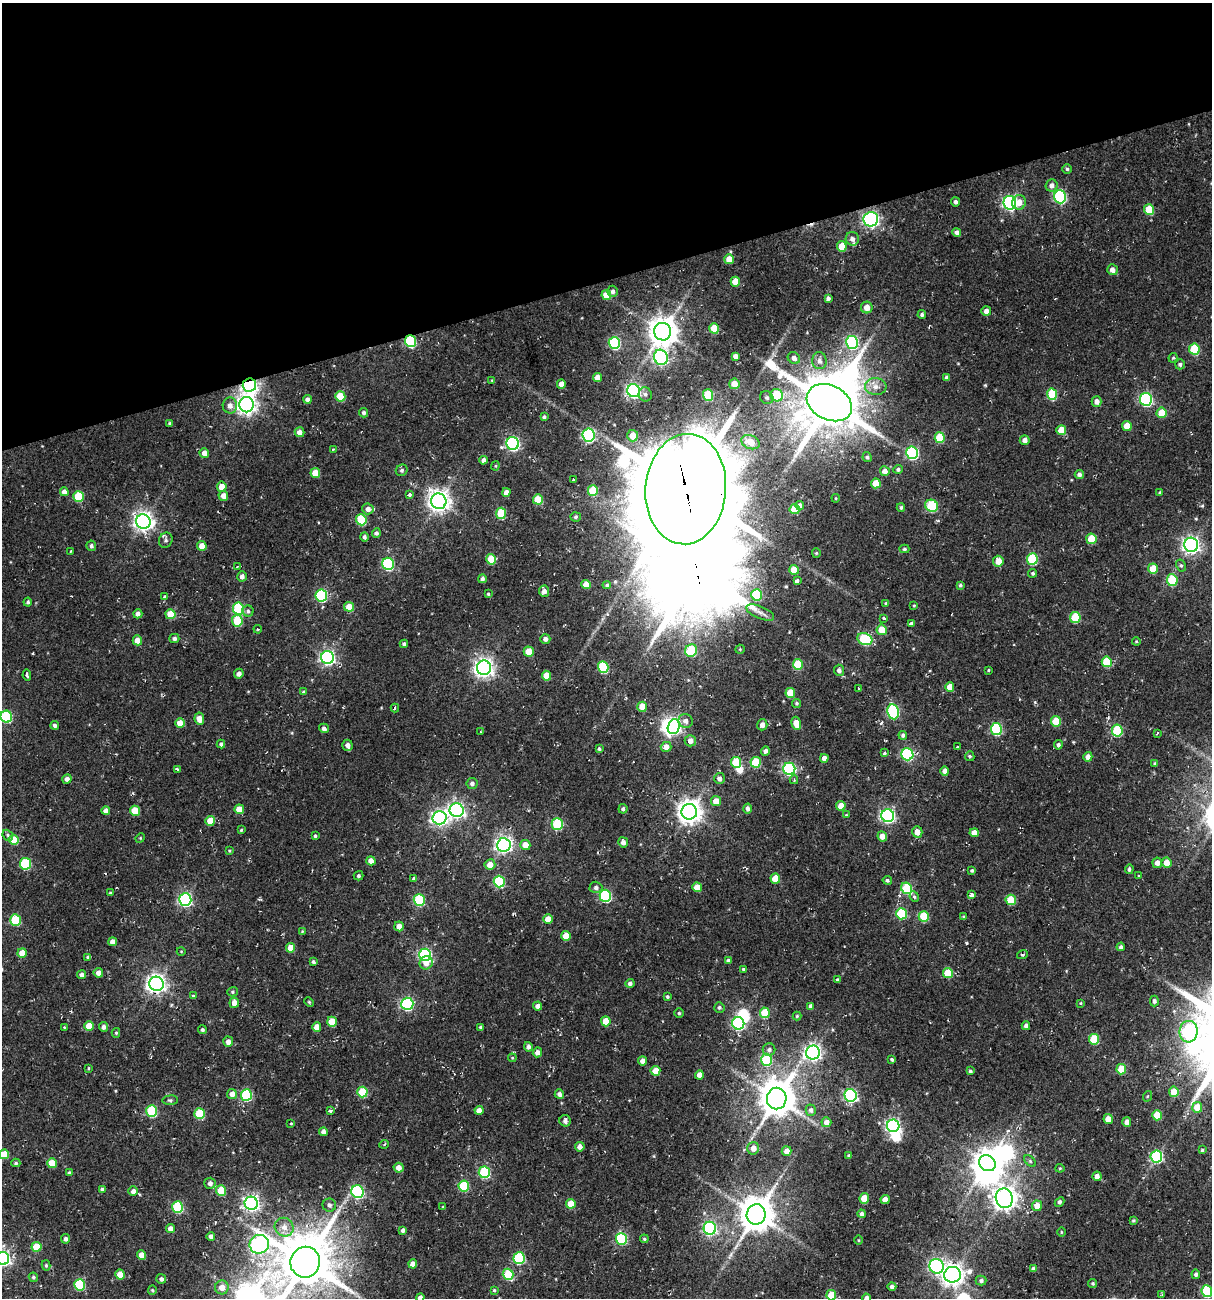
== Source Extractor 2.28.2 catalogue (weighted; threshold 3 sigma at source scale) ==
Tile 3 of 4 x 4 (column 3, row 1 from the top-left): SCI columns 3079-4288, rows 3964-5259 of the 5595 x 6465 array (HDU 1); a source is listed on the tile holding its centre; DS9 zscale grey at full resolution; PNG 1214 x 1300 px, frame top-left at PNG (2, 3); each listed source drawn as its Kron ellipse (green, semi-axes under 4 px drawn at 4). Shown black and unused: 21% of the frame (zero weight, under 2 of 3 exposures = <1% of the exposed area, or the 3 px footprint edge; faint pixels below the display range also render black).
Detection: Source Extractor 2.28.2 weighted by HDU 2 'WHT'; one run over the whole footprint, this tile lists its part. Background 0.0392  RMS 0.0067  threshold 0.0302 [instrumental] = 3 sigma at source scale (4.5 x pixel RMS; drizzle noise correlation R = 1.50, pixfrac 1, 0.0396/0.0396 arcsec/px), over >= 5 px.
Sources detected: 440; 9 inside a brighter object's white glare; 5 cosmic-ray / hot-pixel residue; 1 long thin detection or spike segment (spike, bleed or trail) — neither listed nor drawn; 2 inside a brighter listed object's ellipse — not listed separately; the other 423 listed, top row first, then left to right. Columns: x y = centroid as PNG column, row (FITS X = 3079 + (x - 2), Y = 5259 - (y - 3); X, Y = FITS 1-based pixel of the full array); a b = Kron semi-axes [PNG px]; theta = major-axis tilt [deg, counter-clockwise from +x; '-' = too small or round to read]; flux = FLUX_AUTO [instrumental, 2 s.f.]
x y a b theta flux
1067 169 4 4 - 1.1
1052 185 6 6 - 3.3
1060 197 6 6 - 89
956 202 4 4 - 1.9
1019 202 7 6 - 5.5
1010 203 7 6 - 160
1149 210 5 5 - 21
871 219 7 7 - 170
957 232 4 4 - 2.3
852 239 7 6 - 2.8
842 246 5 5 - 12
729 259 5 4 - 9.6
1112 270 5 5 - 3.9
735 282 5 4 - 8.8
613 291 5 5 - 2.1
606 295 5 5 - 9.8
828 298 4 4 - 2
867 307 6 5 - 6.3
986 311 5 5 - 3.3
922 314 4 4 - 1.4
714 328 5 5 - 15
663 332 9 8 - 940
410 341 6 5 - 57
852 342 6 6 - 70
614 343 6 5 - 56
1194 349 6 5 - 31
735 356 4 4 - 3
661 357 8 6 -67 150
794 358 6 5 - 2.8
1173 358 5 4 - 0.89
819 361 8 7 - 3.4
1180 364 5 5 - 1.4
597 377 4 4 - 5.4
947 378 4 4 - 1.6
492 380 4 3 - 0.5
561 384 5 4 - 3.4
734 384 5 5 - 8.2
249 385 7 6 - 190
876 387 11 8 -5 5
634 391 6 6 - 140
645 394 7 6 - 2
1052 394 6 5 - 29
708 395 5 5 - 30
777 395 6 6 - 27
340 396 5 5 - 17
767 398 7 6 - 1.9
307 399 4 4 - 2.1
1146 399 6 6 - 90
1097 401 5 5 - 3.5
829 403 24 17 -27 4500
230 405 8 7 - 3.5
246 405 7 7 - 340
364 413 4 4 - 1.6
1162 413 5 5 - 14
544 417 4 3 - 1.3
170 423 3 3 - 1
1127 426 5 4 - 8.6
1061 430 5 5 - 11
299 432 5 5 - 3.9
588 435 6 6 - 110
633 436 5 5 - 10
940 438 5 5 - 21
1025 440 5 5 - 3.2
751 442 9 6 -21 9.2
513 443 6 6 - 130
333 449 3 3 - 0.92
204 453 5 4 - 4.1
912 453 6 6 - 87
867 457 5 4 - 1.3
483 460 4 4 - 2.4
495 466 4 4 - 0.78
898 469 4 4 - 1.3
402 470 6 5 - 1.5
885 471 5 5 - 4
315 473 5 5 - 12
1079 474 4 4 - 2.1
573 480 3 3 - 3.8
876 483 5 5 - 10
222 487 5 5 - 8.1
686 489 55 40 86 12000
593 491 5 5 - 23
64 492 4 4 - 3.4
506 492 4 4 - 4.4
1160 493 3 3 - 1
409 494 4 3 - 2.2
78 496 5 5 - 26
223 496 5 5 - 4.9
836 498 4 4 - 0.71
538 499 5 5 - 16
439 501 8 7 - 470
800 506 4 4 - 2.2
932 506 6 6 - 41
901 507 4 3 - 1.1
368 509 5 5 - 3.2
795 509 5 5 - 17
501 513 5 5 - 24
576 517 5 5 - 1
361 520 6 5 - 30
143 522 7 7 - 360
376 533 4 4 - 1.6
364 537 5 4 - 1.6
1091 539 5 5 - 17
166 540 8 6 67 1.9
1191 545 7 7 - 240
91 546 5 4 - 1.7
202 546 5 4 - 6.8
904 549 5 4 - 1.2
71 551 4 3 - 1.2
816 553 4 4 - 0.75
491 559 5 5 - 17
1032 559 6 5 - 45
998 561 5 5 - 8.4
388 564 6 5 - 72
1181 566 6 4 -62 1.2
237 567 4 4 - 0.88
1153 569 5 5 - 13
794 570 5 4 - 11
1033 573 4 4 - 1.2
242 576 5 5 - 2.8
482 579 4 3 - 2.1
1172 580 6 5 - 33
797 581 3 3 - 3.5
586 585 4 4 - 7.3
607 585 4 3 - 0.88
960 585 4 3 - 1.1
544 591 6 5 - 3.4
488 594 3 3 - 0.76
756 595 5 5 - 29
321 596 6 5 - 70
165 597 3 3 - 2.5
28 602 4 4 - 1.2
886 603 4 4 - 0.85
914 605 4 3 - 0.62
349 607 5 5 - 8.5
238 609 6 5 - 48
248 611 5 5 - 1.5
760 613 15 6 -23 4
138 614 4 4 - 2.7
170 614 5 5 - 12
1075 617 5 5 - 29
884 618 3 3 - 2.3
237 621 5 5 - 23
911 623 3 3 - 4.6
258 629 4 4 - 0.86
882 630 5 5 - 11
174 638 5 4 - 2.1
545 639 5 5 - 2.6
865 639 8 5 -21 40
137 640 5 5 - 6.7
1136 641 4 4 - 0.63
404 644 4 4 - 1.6
740 649 4 4 - 0.76
691 651 6 6 - 37
529 652 5 5 - 11
327 657 6 6 - 180
1107 662 5 5 - 22
798 664 5 5 - 24
603 667 6 5 - 46
484 668 7 7 - 350
839 670 5 5 - 2.4
988 670 3 2 - 0.67
239 674 5 4 - 3.2
27 675 5 3 - 3.6
546 676 5 4 - 11
950 687 5 4 - 8.6
858 688 3 3 - 1.2
303 692 4 3 - 0.79
790 693 5 5 - 14
796 703 4 4 - 1
642 707 5 4 - 11
395 708 4 4 - 0.99
893 712 7 5 -80 81
6 717 6 5 - 51
199 719 6 4 -82 5.7
686 721 7 6 - 2.8
1056 721 5 5 - 16
180 723 5 4 - 7.9
796 723 7 4 -74 9.6
55 725 4 4 - 1.7
762 725 5 5 - 3.3
674 727 8 6 75 140
324 728 5 4 - 2.4
996 729 6 5 - 63
1117 731 6 5 - 41
480 732 3 3 - 0.73
1157 733 3 2 - 1
903 735 4 4 - 1.6
690 741 5 5 - 4.4
221 744 4 4 - 1.7
347 745 5 5 - 3.4
1058 745 5 4 - 1.6
666 747 5 5 - 5.3
957 747 3 3 - 1.4
599 749 4 3 - 1.2
765 751 5 4 - 2.1
885 753 4 3 - 0.86
907 754 6 6 - 75
970 756 5 4 - 1.3
1088 757 5 4 - 4
824 758 4 4 - 4
736 762 5 5 - 21
756 762 5 5 - 29
1155 764 4 4 - 1.1
177 769 3 2 - 0.94
789 769 6 6 - 100
945 771 5 4 - 3.7
719 778 5 5 - 2.6
67 779 5 4 - 3
794 780 4 3 - 0.97
472 783 5 5 - 2.1
716 801 5 5 - 6
841 806 5 4 - 8.7
239 809 5 4 - 9.2
623 809 5 4 - 1.6
748 809 5 4 - 2.3
457 810 7 7 - 190
106 811 4 4 - 3.7
135 811 5 5 - 15
689 812 8 7 - 600
846 815 4 4 - 0.61
888 816 6 6 - 150
439 818 7 6 - 220
210 821 5 4 - 9.6
557 824 6 5 - 45
241 830 3 3 - 0.68
917 832 5 5 - 5.1
974 833 4 4 - 5.7
8 835 6 5 - 1.3
315 836 4 4 - 1.2
882 836 5 5 - 4.5
140 838 5 4 - 0.73
13 840 5 5 - 17
623 842 5 4 - 3.4
504 845 7 6 - 210
525 845 5 5 - 7.5
229 851 4 3 - 0.66
371 861 4 4 - 4.5
1157 863 5 5 - 4
1167 863 5 5 - 6.8
25 864 6 5 - 48
490 864 5 5 - 5.6
1129 869 5 4 - 1.5
972 870 4 3 - 1.1
358 876 5 4 - 1.2
1139 876 3 3 - 1.7
414 878 3 3 - 5.5
775 878 5 5 - 12
887 880 4 4 - 1.3
499 882 6 5 - 48
596 887 6 5 - 2.2
697 887 5 4 - 9.9
907 888 6 5 - 36
110 893 4 3 - 0.88
971 895 3 3 - 22
605 896 6 5 - 71
914 897 5 4 - 1.1
185 899 6 6 - 130
419 900 6 5 - 49
1011 900 5 5 - 21
901 914 5 5 - 38
924 916 5 5 - 25
963 917 4 3 - 0.79
548 919 4 4 - 7.1
15 920 5 5 - 36
399 926 5 4 - 5.3
302 931 3 3 - 0.58
566 936 5 5 - 9.8
113 942 4 4 - 4.2
1121 947 4 4 - 1.6
291 948 5 4 - 8.4
181 951 4 3 - 0.49
22 953 5 4 - 8.3
425 955 6 6 - 92
1022 955 5 4 - 1.5
88 957 4 3 - 1.2
728 960 4 4 - 1.6
313 962 4 3 - 1.5
426 963 7 6 - 6.1
744 969 3 3 - 1
98 973 5 4 - 4
948 973 5 5 - 20
81 975 4 4 - 2.4
837 980 3 3 - 0.9
630 983 4 4 - 2
156 984 7 7 - 350
233 992 5 4 - 0.99
193 996 3 3 - 0.93
667 997 4 4 - 1.1
1154 1001 5 4 - 2.1
309 1002 5 4 - 0.83
234 1003 5 5 - 4.3
1080 1003 4 3 - 0.62
407 1004 6 6 - 99
538 1006 4 4 - 3
811 1006 4 4 - 2.1
719 1007 5 5 - 1.5
679 1013 4 4 - 0.92
765 1013 5 5 - 19
797 1016 4 4 - 0.88
606 1021 5 5 - 12
332 1022 5 5 - 17
738 1023 6 6 - 80
89 1026 5 4 - 9.5
1026 1026 4 4 - 2.4
64 1027 3 3 - 0.44
104 1027 5 4 - 2.5
317 1027 5 4 - 5.8
481 1027 4 4 - 1.3
202 1030 4 4 - 1.2
1188 1032 11 9 -87 76
116 1033 5 4 - 0.99
1094 1039 5 5 - 29
228 1042 5 5 - 3.7
528 1047 5 4 - 2.1
769 1050 6 6 - 2.1
537 1052 5 4 - 3.7
813 1053 7 7 - 210
512 1058 4 3 - 0.62
767 1060 6 5 - 42
892 1060 3 3 - 1.4
643 1061 4 4 - 4
88 1068 4 3 - 0.55
1121 1069 5 5 - 18
655 1071 5 5 - 11
970 1071 4 3 - 1.1
699 1075 4 4 - 4
362 1092 5 5 - 28
1174 1092 5 5 - 9.9
232 1094 5 5 - 4.3
559 1094 5 4 - 2.7
246 1095 6 5 - 51
851 1095 6 6 - 100
1148 1096 5 3 - 0.67
777 1099 11 10 - 1800
170 1100 7 5 6 1.3
1197 1107 5 5 - 12
479 1110 4 4 - 3.6
811 1110 5 5 - 2.3
152 1111 6 5 - 46
330 1111 4 3 - 4.3
200 1114 5 5 - 29
1157 1115 5 5 - 15
1108 1119 5 4 - 7.3
565 1121 6 5 - 2.2
826 1122 5 5 - 4.9
1127 1122 5 4 - 3.1
291 1123 4 3 - 0.56
893 1126 6 6 - 150
323 1132 4 4 - 2.5
384 1144 5 3 - 0.72
580 1147 5 4 - 3.6
753 1148 6 6 - 4.7
1202 1150 4 4 - 0.91
787 1151 5 5 - 4.6
4 1154 5 5 - 13
849 1155 3 3 - 0.79
1156 1156 6 6 - 77
1030 1161 7 4 -46 1.2
16 1163 4 4 - 0.93
52 1163 5 5 - 11
987 1163 9 7 -40 830
399 1168 5 5 - 5.1
1060 1168 4 4 - 0.69
484 1172 6 5 - 57
69 1173 4 4 - 1.2
1097 1176 4 4 - 3.2
210 1183 5 5 - 3
464 1186 5 5 - 38
102 1189 4 3 - 1.5
133 1191 5 4 - 2.8
221 1191 5 5 - 21
358 1192 6 6 - 100
864 1198 5 4 - 12
1004 1198 10 8 -71 520
885 1199 4 4 - 4.7
1060 1202 5 4 - 1.4
251 1203 6 6 - 230
571 1204 5 4 - 12
329 1205 7 6 - 2
1037 1206 5 5 - 6.2
178 1207 6 5 - 51
443 1207 3 3 - 0.6
756 1214 10 9 - 1700
862 1214 4 4 - 2
1133 1220 4 3 - 0.91
284 1227 10 9 - 5.2
710 1228 6 6 - 100
171 1229 4 4 - 5.5
403 1230 4 4 - 1.8
1061 1232 4 3 - 0.55
211 1237 4 4 - 2.9
66 1239 4 4 - 1.8
621 1239 6 5 - 56
644 1239 4 3 - 0.95
859 1240 4 3 - 0.6
259 1244 10 9 - 220
36 1247 5 5 - 13
142 1255 5 4 - 6.3
3 1258 6 6 - 180
519 1258 6 5 - 55
305 1262 15 15 - 3800
413 1264 4 4 - 4.5
46 1265 5 4 - 1.1
937 1266 7 7 - 140
1033 1269 4 4 - 2.2
508 1274 6 5 - 30
1196 1274 5 4 - 1.5
120 1275 5 4 - 10
953 1275 8 8 - 440
33 1277 5 4 - 1.1
161 1279 5 5 - 2.3
981 1281 5 5 - 1.8
1093 1283 4 4 - 1
80 1285 6 5 - 45
222 1287 7 7 - 6.6
892 1287 4 4 - 1.9
152 1290 4 4 - 0.78
494 1290 4 4 - 0.84
1207 1291 6 5 - 52
1162 1294 3 3 - 0.9
831 1295 5 5 - 19
420 1297 4 4 - 2.1
866 1298 4 4 - 2.3
Overlapping masked pixels (flux is a lower limit): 3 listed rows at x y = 410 341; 249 385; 686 489
Isophote crosses this tile's border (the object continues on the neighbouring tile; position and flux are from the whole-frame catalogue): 7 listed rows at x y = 6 717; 4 1154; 3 1258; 1207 1291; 831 1295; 420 1297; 866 1298